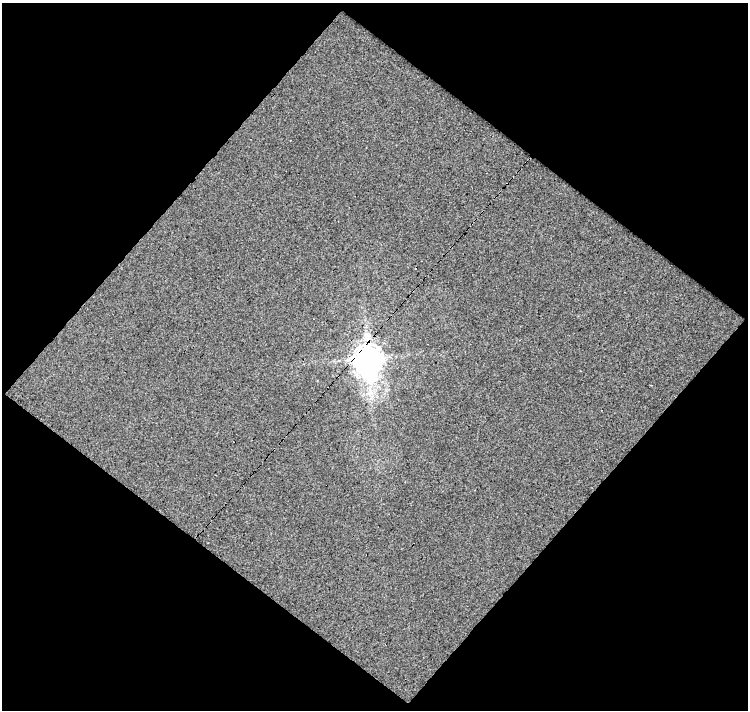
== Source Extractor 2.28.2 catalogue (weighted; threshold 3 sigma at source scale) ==
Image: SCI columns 1-746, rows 21-728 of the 746 x 749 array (HDU 1 of 3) = the unmasked area's bounding box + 8 px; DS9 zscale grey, full resolution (1 PNG px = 1 image px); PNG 750 x 712 px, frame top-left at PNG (2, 3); no overlay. Shown black and unused: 51% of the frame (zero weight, under 4 of 8 exposures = <1% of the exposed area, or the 3 px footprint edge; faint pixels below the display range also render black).
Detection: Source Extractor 2.28.2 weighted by HDU 2 'WHT'. Background -0.00166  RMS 0.0052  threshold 0.0212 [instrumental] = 3 sigma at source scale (4.09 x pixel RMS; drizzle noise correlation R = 1.36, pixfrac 0.8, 0.0396/0.0396 arcsec/px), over >= 5 px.
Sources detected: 4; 2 cosmic-ray / hot-pixel residue — not listed; the other 2 listed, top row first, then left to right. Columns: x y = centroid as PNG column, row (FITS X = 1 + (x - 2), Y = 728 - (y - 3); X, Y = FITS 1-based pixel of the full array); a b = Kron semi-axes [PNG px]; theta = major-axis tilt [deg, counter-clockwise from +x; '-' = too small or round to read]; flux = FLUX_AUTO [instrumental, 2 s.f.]
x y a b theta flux
367 336 17 13 65 8.4
368 359 12 9 -89 620
Overlapping masked pixels (flux is a lower limit): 2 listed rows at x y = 367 336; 368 359